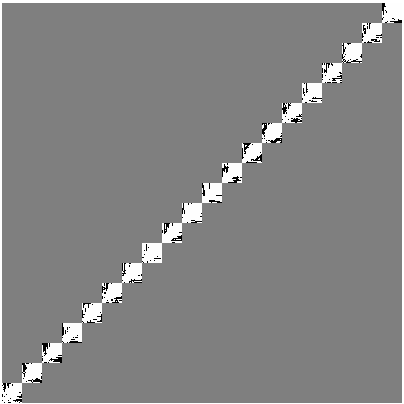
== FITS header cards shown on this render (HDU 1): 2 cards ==
NAXIS1  =                  400
NAXIS2  =                  400

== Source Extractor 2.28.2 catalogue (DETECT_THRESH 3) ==
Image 400 x 400 px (HDU 1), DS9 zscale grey, 1 PNG px = 1 image px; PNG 404 x 404 px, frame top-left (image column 1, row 400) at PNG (2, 3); no overlay
Background 0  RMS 1.5e-10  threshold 4.53e-10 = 3 sigma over >= 5 px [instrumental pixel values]
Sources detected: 20; all 20 listed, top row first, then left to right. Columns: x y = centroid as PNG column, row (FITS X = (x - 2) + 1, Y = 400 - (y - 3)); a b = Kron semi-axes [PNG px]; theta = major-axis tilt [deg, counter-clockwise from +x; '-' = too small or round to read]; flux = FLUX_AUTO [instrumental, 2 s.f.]
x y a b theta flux
398 6 10 7 45 1.2e-07
379 25 10 7 45 8.2e-08
359 45 9 7 45 7.4e-08
339 65 9 6 45 3.8e-08
318 86 12 8 45 1.3e-07
299 105 10 7 45 8.3e-08
279 125 9 7 45 7.5e-08
259 145 9 6 45 4.0e-08
239 165 11 8 45 1.2e-07
219 185 9 7 45 8.2e-08
199 205 9 7 45 7.3e-08
179 225 9 6 45 3.8e-08
158 246 12 8 45 1.3e-07
139 265 10 7 45 8.2e-08
119 285 9 7 45 7.2e-08
99 305 9 6 45 3.8e-08
79 325 12 8 45 1.3e-07
59 345 10 7 45 8.5e-08
39 365 9 7 45 7.5e-08
19 385 10 6 45 4.0e-08
At the frame edge (FLAGS 8, measured only in part): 1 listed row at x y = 398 6